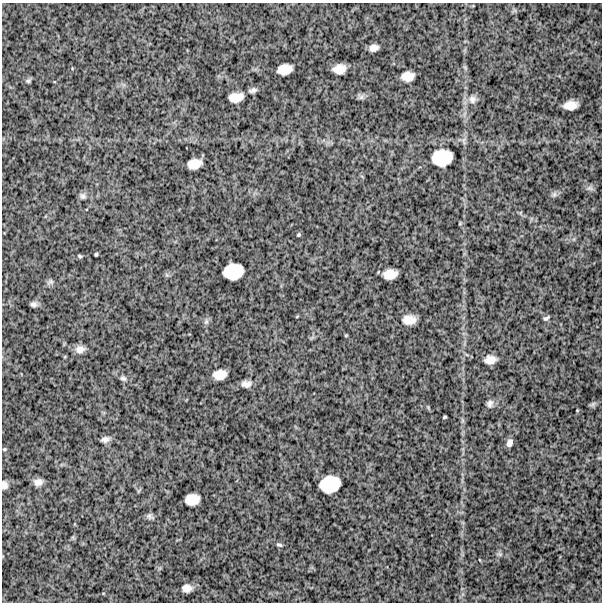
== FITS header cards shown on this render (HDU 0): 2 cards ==
NAXIS1  =                  600
NAXIS2  =                  600

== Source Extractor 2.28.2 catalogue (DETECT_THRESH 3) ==
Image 600 x 600 px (HDU 0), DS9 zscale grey, 1 PNG px = 1 image px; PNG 604 x 604 px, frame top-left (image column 1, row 600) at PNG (2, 3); no overlay
Background 1210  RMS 310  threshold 929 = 3 sigma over >= 5 px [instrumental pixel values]
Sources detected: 43; all 43 listed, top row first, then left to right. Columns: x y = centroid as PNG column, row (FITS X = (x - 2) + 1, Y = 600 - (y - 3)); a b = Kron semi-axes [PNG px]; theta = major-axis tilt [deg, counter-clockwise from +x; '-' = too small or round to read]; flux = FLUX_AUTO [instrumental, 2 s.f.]
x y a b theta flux
374 48 8 6 16 110000
285 69 13 9 10 270000
339 69 11 8 8 220000
407 76 11 8 6 220000
28 81 7 5 14 42000
253 90 11 6 16 73000
236 97 13 8 10 240000
361 97 7 7 - 61000
472 99 11 10 - 130000
570 105 12 7 6 220000
442 158 23 18 11 610000
194 164 12 8 13 250000
590 188 9 6 -24 59000
554 194 8 6 69 53000
83 196 9 8 - 66000
298 235 5 4 - 26000
96 254 3 3 - 26000
80 256 6 4 -27 28000
233 271 17 13 12 560000
390 274 12 8 11 250000
50 282 10 7 30 59000
34 304 8 6 7 68000
546 318 8 4 31 40000
409 320 11 8 0 220000
346 335 5 3 - 16000
80 349 12 9 5 140000
490 360 10 7 8 170000
220 374 11 8 8 240000
123 378 9 6 -23 60000
246 384 10 6 0 110000
490 404 11 8 69 88000
593 404 9 4 42 43000
445 417 4 2 - 25000
105 439 10 7 12 88000
509 443 8 6 71 91000
4 449 5 4 - 23000
38 482 10 8 1 120000
330 484 18 14 16 640000
4 485 9 7 -85 87000
192 499 12 10 8 300000
150 516 10 7 -33 62000
279 545 7 4 -20 39000
187 588 9 7 -1 130000
At the frame edge (FLAGS 8, measured only in part): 1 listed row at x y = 4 485